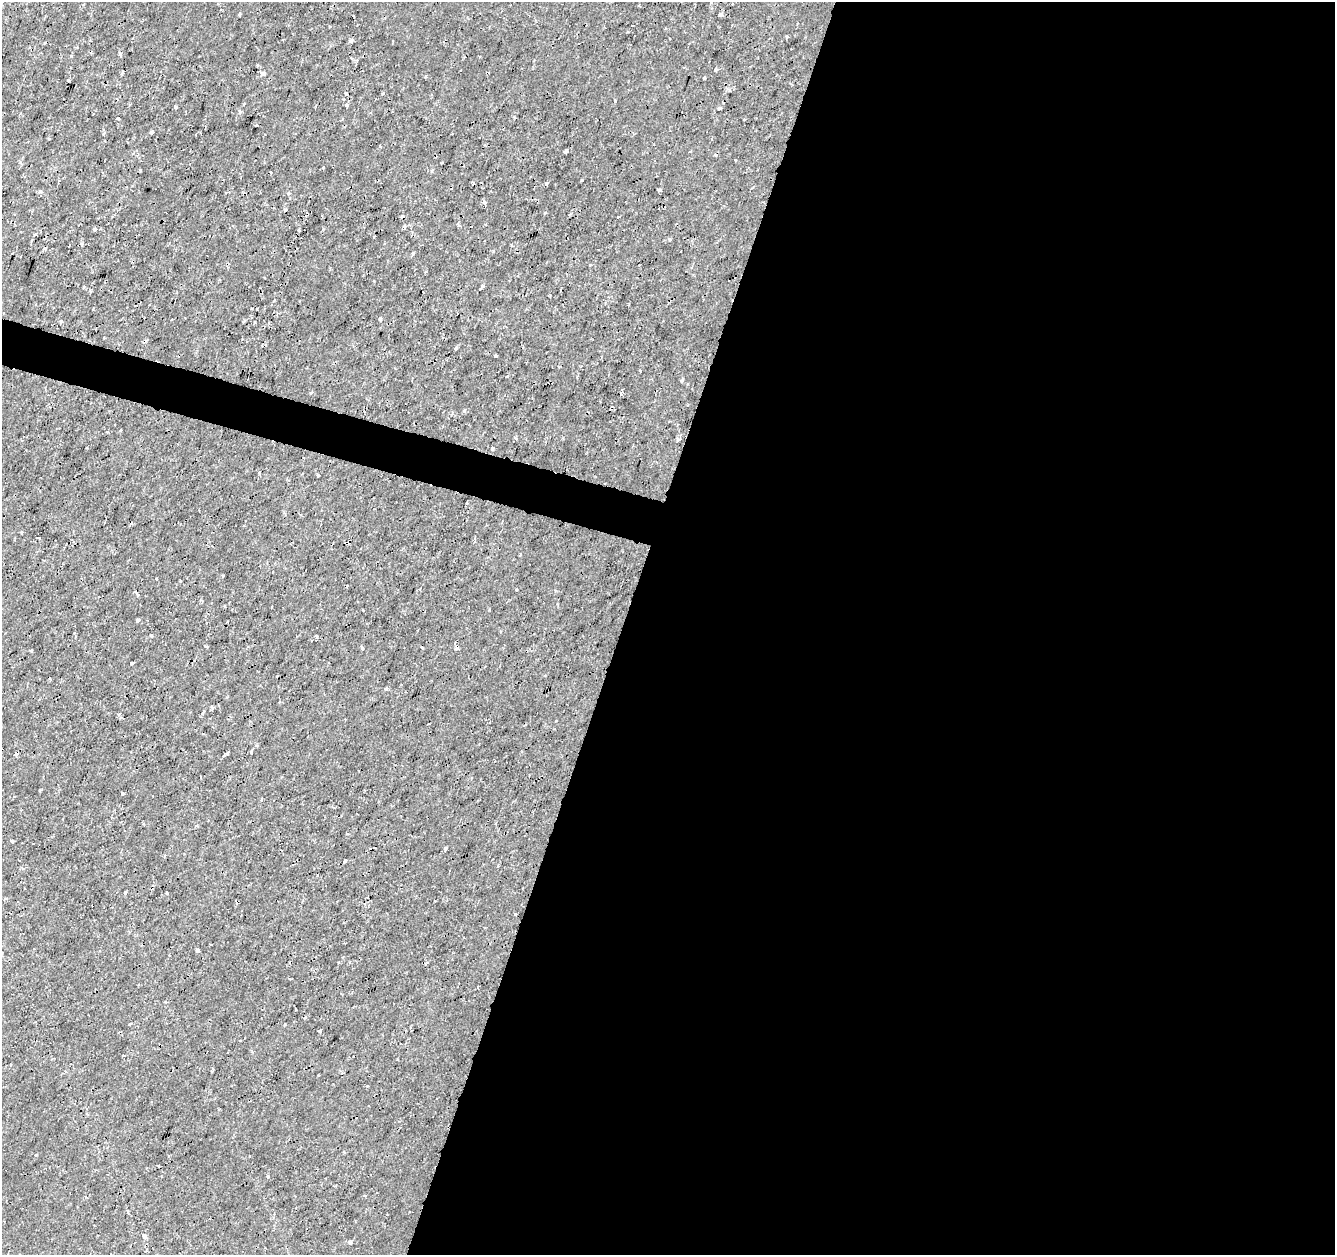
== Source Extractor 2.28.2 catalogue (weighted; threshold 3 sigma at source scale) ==
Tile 12 of 4 x 4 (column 4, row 3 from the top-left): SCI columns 4000-5332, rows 1469-2721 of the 5339 x 5501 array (HDU 1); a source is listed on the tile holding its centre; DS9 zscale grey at full resolution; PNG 1337 x 1257 px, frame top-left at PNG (2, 2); no overlay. Shown black and unused: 55% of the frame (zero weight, under 2 of 3 exposures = <1% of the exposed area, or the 3 px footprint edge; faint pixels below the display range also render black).
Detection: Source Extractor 2.28.2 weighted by HDU 2 'WHT'; one run over the whole footprint, this tile lists its part. Background 1.78e-04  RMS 0.0011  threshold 0.00517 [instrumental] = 3 sigma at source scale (4.5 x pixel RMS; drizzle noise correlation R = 1.50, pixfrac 1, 0.0396/0.0396 arcsec/px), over >= 5 px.
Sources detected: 122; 20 cosmic-ray / hot-pixel residue — not listed; the other 102 listed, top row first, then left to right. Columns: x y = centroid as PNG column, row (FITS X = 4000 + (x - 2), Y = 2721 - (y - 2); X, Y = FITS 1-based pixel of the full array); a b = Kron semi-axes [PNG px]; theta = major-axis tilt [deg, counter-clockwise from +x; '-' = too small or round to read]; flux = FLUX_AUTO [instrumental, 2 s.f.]
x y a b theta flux
639 6 4 2 - 0.095
239 14 3 2 - 0.15
720 14 4 3 - 0.48
787 37 3 3 - 0.2
350 41 5 3 - 0.37
120 53 4 4 - 0.17
351 58 4 3 - 0.12
263 73 6 5 - 0.36
425 77 3 3 - 0.13
704 78 3 3 - 0.14
68 81 3 2 - 0.13
346 93 5 4 - 0.35
383 93 3 3 - 0.17
615 100 3 3 - 0.22
244 104 4 2 - 0.098
347 105 4 3 - 0.33
176 107 3 3 - 0.58
719 108 4 3 - 0.43
118 119 3 3 - 0.13
256 125 3 3 - 0.21
151 132 3 3 - 0.99
104 133 4 4 - 0.17
380 146 4 2 - 0.097
565 151 4 3 - 0.34
735 160 3 2 - 0.17
323 168 3 3 - 0.58
140 170 3 3 - 0.2
546 184 4 4 - 0.16
660 190 4 3 - 0.94
40 192 6 4 18 0.25
484 202 5 5 - 0.23
458 224 5 3 - 0.2
404 227 4 4 - 0.17
95 229 3 3 - 1.1
299 230 2 2 - 0.14
35 234 4 3 - 0.25
670 239 4 4 - 0.25
32 241 3 2 - 0.12
493 251 3 3 - 0.096
413 253 3 3 - 0.42
590 265 3 3 - 0.15
264 277 2 2 - 0.13
482 287 6 3 43 0.6
380 319 5 4 - 0.22
61 321 5 4 - 0.15
456 348 3 3 - 0.58
496 355 3 3 - 0.23
640 371 3 3 - 0.25
682 380 4 3 - 0.22
311 392 4 3 - 0.2
621 394 5 3 - 0.46
464 410 4 4 - 0.16
515 438 5 3 - 0.14
678 439 5 4 - 0.25
492 448 4 3 - 0.38
259 473 3 3 - 0.15
318 476 3 3 - 0.25
467 503 3 3 - 0.26
21 532 3 2 - 0.13
39 538 5 2 - 0.13
520 555 3 3 - 0.35
44 560 3 3 - 0.083
222 576 3 3 - 0.2
180 581 4 3 - 0.085
516 589 3 3 - 0.18
363 610 3 2 - 0.16
138 620 4 4 - 0.24
151 636 3 3 - 0.28
316 636 3 3 - 0.75
206 647 3 3 - 0.42
362 649 3 3 - 0.34
31 651 3 3 - 0.15
132 663 4 3 - 0.72
386 689 3 3 - 0.33
212 708 3 3 - 0.43
203 712 6 3 51 0.21
119 714 5 3 - 0.13
428 724 3 2 - 0.12
251 752 3 3 - 2.2
228 753 5 3 - 0.73
16 754 4 3 - 0.48
123 793 3 3 - 0.28
261 800 4 3 - 0.23
347 834 4 2 - 0.087
12 841 3 3 - 0.43
445 848 4 3 - 0.52
345 861 3 3 - 0.19
498 866 3 3 - 0.086
125 892 3 3 - 0.24
167 893 3 2 - 0.11
515 914 3 3 - 0.38
197 950 4 3 - 0.76
350 962 3 3 - 0.13
289 979 3 2 - 0.21
295 1009 3 2 - 0.12
305 1018 3 3 - 0.2
130 1024 4 2 - 0.1
320 1031 4 3 - 0.16
344 1152 4 3 - 0.1
268 1176 4 3 - 0.16
144 1236 6 5 - 0.36
350 1242 4 4 - 0.28
Unlisted compact peaks at least as high as the median listed source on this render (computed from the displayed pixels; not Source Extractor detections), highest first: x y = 715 70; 582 180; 36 1155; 288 193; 240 112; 729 90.